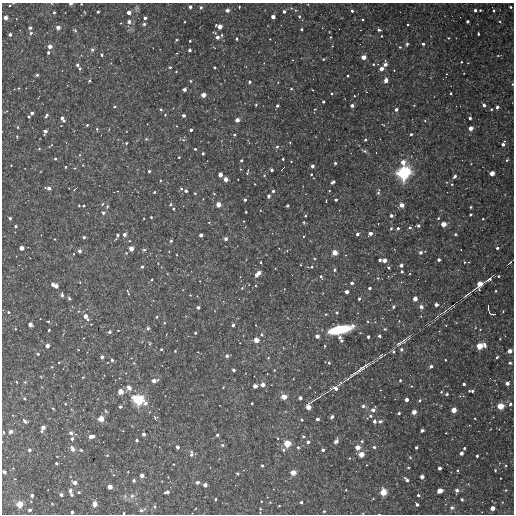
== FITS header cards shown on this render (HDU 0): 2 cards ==
NAXIS1  =                  512
NAXIS2  =                  512

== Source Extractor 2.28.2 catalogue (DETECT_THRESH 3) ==
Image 512 x 512 px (HDU 0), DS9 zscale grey, 1 PNG px = 1 image px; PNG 516 x 516 px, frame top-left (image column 1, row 512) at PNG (2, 3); no overlay
Background 2760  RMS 170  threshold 502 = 3 sigma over >= 5 px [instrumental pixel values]
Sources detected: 453; all 453 listed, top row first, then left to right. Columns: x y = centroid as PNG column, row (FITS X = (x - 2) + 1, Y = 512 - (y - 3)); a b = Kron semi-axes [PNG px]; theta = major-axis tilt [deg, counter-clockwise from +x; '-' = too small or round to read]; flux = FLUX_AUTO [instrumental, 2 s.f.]
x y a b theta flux
71 4 5 3 - 28000
81 4 3 3 - 11000
190 7 4 4 - 24000
201 7 5 4 - 24000
239 7 3 2 - 11000
511 7 3 3 - 21000
136 8 8 6 88 26000
227 10 4 3 - 49000
475 10 3 3 - 33000
480 10 3 3 - 14000
352 11 4 3 - 22000
493 11 3 3 - 18000
54 12 3 3 - 19000
98 12 3 3 - 20000
129 12 4 4 - 59000
284 12 3 3 - 31000
299 16 4 3 - 20000
6 17 4 3 - 63000
273 17 4 4 - 60000
145 18 3 3 - 34000
362 19 3 2 - 10000
467 21 3 3 - 35000
129 22 5 5 - 53000
500 22 4 3 - 11000
144 24 4 3 - 26000
408 25 2 2 - 10000
219 26 5 4 - 87000
58 27 4 4 - 59000
30 28 3 3 - 28000
301 29 3 3 - 16000
379 30 4 3 - 26000
75 31 6 4 -57 20000
31 33 3 3 - 25000
214 33 5 2 - 10000
478 34 3 3 - 18000
10 35 3 3 - 34000
222 35 4 3 - 14000
381 36 2 2 - 8600
217 37 4 3 - 45000
331 37 4 2 - 9200
448 38 3 3 - 10000
237 39 4 4 - 14000
270 39 2 2 - 5900
177 40 3 2 - 11000
190 41 3 2 - 18000
407 44 5 4 - 23000
423 44 3 3 - 27000
50 46 4 4 - 60000
332 46 2 2 - 6500
400 47 3 3 - 15000
92 50 5 5 - 27000
189 50 3 3 - 34000
48 53 3 3 - 24000
102 55 4 4 - 17000
498 56 5 3 - 9600
363 57 4 4 - 80000
323 59 3 2 - 13000
293 60 3 2 - 6500
461 62 3 3 - 11000
373 64 3 3 - 14000
385 64 7 4 84 45000
77 65 3 3 - 31000
170 67 3 3 - 20000
215 67 3 3 - 15000
80 68 4 3 - 20000
381 69 4 4 - 60000
176 72 3 3 - 9000
37 75 3 3 - 19000
347 76 3 3 - 14000
386 80 5 4 - 52000
89 81 3 3 - 18000
190 81 4 3 - 13000
249 82 3 3 - 32000
513 84 4 3 - 11000
19 88 4 3 - 8500
184 89 3 3 - 44000
291 89 3 3 - 16000
313 90 2 2 - 6400
332 93 3 3 - 13000
451 93 3 3 - 17000
203 95 4 4 - 88000
354 96 3 2 - 7200
323 102 3 3 - 23000
256 105 3 3 - 14000
352 105 3 3 - 37000
484 105 5 4 - 33000
277 106 3 3 - 22000
114 107 3 3 - 20000
497 107 4 4 - 40000
315 109 4 3 - 8100
396 109 4 4 - 34000
161 110 4 3 - 16000
32 113 4 3 - 33000
47 115 5 3 - 29000
165 115 3 3 - 14000
183 115 3 3 - 42000
29 117 3 3 - 19000
62 118 3 3 - 39000
470 118 3 3 - 32000
237 120 4 4 - 74000
64 121 3 3 - 20000
425 121 4 3 - 9400
87 125 3 3 - 16000
18 127 4 3 - 10000
471 128 4 4 - 69000
97 129 4 4 - 15000
191 130 3 3 - 31000
45 131 4 3 - 53000
411 134 3 3 - 20000
234 135 3 3 - 16000
17 136 4 3 - 11000
146 139 3 3 - 16000
365 140 4 3 - 17000
126 143 3 3 - 16000
503 144 6 3 66 45000
51 145 7 2 40 12000
277 147 6 5 - 16000
39 149 4 4 - 11000
195 149 3 3 - 18000
364 151 8 4 -24 20000
203 153 3 3 - 20000
79 155 4 3 - 12000
179 157 3 3 - 12000
55 159 3 3 - 17000
283 159 3 3 - 18000
241 160 3 3 - 17000
507 160 3 3 - 15000
291 162 2 2 - 7700
403 162 5 5 - 87000
335 163 3 3 - 25000
11 165 2 2 - 8000
83 165 3 3 - 7400
312 166 3 3 - 43000
65 167 3 3 - 18000
282 169 5 2 - 10000
248 170 3 2 - 8300
271 170 3 3 - 34000
149 171 3 3 - 19000
247 173 3 3 - 11000
404 173 14 12 46 640000
492 173 4 4 - 87000
220 174 4 4 - 66000
311 174 3 3 - 13000
264 175 4 3 - 10000
455 176 4 3 - 33000
226 179 4 4 - 69000
160 180 3 3 - 10000
333 182 5 3 - 45000
255 184 2 2 - 7800
452 184 3 3 - 14000
48 188 5 3 - 54000
181 188 4 4 - 17000
75 189 5 2 - 8100
186 191 3 3 - 32000
273 191 3 3 - 26000
329 191 2 2 - 8200
154 192 3 3 - 19000
378 192 9 4 77 28000
195 193 3 3 - 12000
214 194 3 3 - 10000
269 196 4 3 - 28000
203 199 2 2 - 6100
245 200 3 3 - 26000
336 200 3 3 - 23000
326 201 4 2 - 9700
102 204 5 4 - 13000
171 204 4 3 - 18000
79 205 3 2 - 11000
218 205 4 4 - 91000
287 205 3 3 - 18000
401 205 5 5 - 78000
84 206 3 3 - 15000
471 207 3 3 - 13000
173 209 3 3 - 14000
246 212 3 3 - 13000
103 213 4 4 - 30000
391 215 4 3 - 39000
470 215 3 3 - 18000
305 216 3 3 - 10000
151 217 3 3 - 15000
10 218 3 3 - 22000
438 218 3 3 - 16000
483 219 3 2 - 11000
209 222 4 3 - 10000
304 222 3 3 - 16000
378 224 3 2 - 11000
444 224 4 4 - 95000
15 226 3 3 - 20000
418 226 4 4 - 28000
410 227 5 4 - 22000
391 228 5 4 - 19000
398 228 4 4 - 28000
370 233 4 4 - 58000
357 234 4 3 - 38000
455 234 3 3 - 21000
118 235 4 3 - 25000
125 235 3 3 - 50000
201 235 4 3 - 47000
84 237 3 3 - 27000
55 239 3 2 - 9200
226 239 3 3 - 43000
171 241 3 3 - 20000
21 248 4 4 - 68000
131 248 4 4 - 86000
497 248 3 3 - 26000
144 250 5 4 - 19000
79 251 4 3 - 38000
334 252 5 5 - 100000
421 252 4 4 - 38000
126 253 4 4 - 12000
74 254 2 2 - 9700
380 260 3 3 - 36000
384 260 4 4 - 61000
439 260 3 3 - 34000
261 262 4 2 - 9900
464 262 4 3 - 11000
510 262 6 3 51 12000
401 265 4 3 - 47000
142 267 3 3 - 24000
312 267 4 3 - 15000
388 267 3 3 - 20000
275 268 3 2 - 7100
334 270 3 3 - 25000
402 272 3 3 - 19000
258 274 7 4 41 97000
321 276 5 4 - 26000
498 276 4 3 - 17000
378 278 5 4 - 15000
489 279 11 4 34 40000
152 280 3 3 - 14000
80 282 3 3 - 8600
352 283 3 3 - 40000
53 284 3 3 - 43000
480 284 7 5 44 120000
56 286 4 4 - 58000
242 288 4 4 - 14000
369 288 3 3 - 32000
284 289 3 2 - 6900
479 290 3 3 - 9500
496 291 3 3 - 12000
347 292 4 3 - 57000
128 294 4 4 - 13000
468 294 22 3 37 45000
62 295 4 3 - 27000
190 295 3 3 - 9900
69 299 4 3 - 23000
359 299 3 3 - 22000
415 299 4 4 - 72000
436 305 4 3 - 51000
198 307 3 3 - 39000
393 307 4 4 - 28000
421 307 4 4 - 57000
488 310 7 2 -79 20000
78 311 4 4 - 13000
445 311 8 4 54 20000
503 311 4 4 - 10000
8 312 4 3 - 17000
337 313 4 4 - 18000
326 314 4 3 - 11000
492 314 5 2 - 14000
85 317 7 4 -51 85000
157 317 4 3 - 12000
399 321 4 3 - 8400
48 322 3 3 - 12000
164 323 4 3 - 12000
30 324 4 4 - 51000
233 325 3 3 - 31000
256 325 3 2 - 6600
446 325 2 2 - 7100
148 328 5 4 - 21000
15 329 4 3 - 9200
340 329 21 7 13 600000
385 329 3 3 - 16000
49 330 3 3 - 23000
118 330 2 2 - 8600
109 332 4 3 - 28000
195 333 3 3 - 17000
262 334 5 4 - 19000
317 336 4 4 - 55000
379 336 3 3 - 32000
368 337 3 3 - 27000
340 339 7 3 -66 51000
500 339 2 2 - 6500
256 340 4 4 - 91000
149 343 6 4 -37 13000
399 343 22 5 33 61000
485 345 7 3 -70 35000
47 346 4 4 - 61000
324 346 3 3 - 12000
479 346 6 5 - 160000
161 349 3 3 - 19000
401 349 4 4 - 29000
175 351 3 3 - 14000
510 351 4 4 - 76000
198 352 2 2 - 5900
393 352 4 4 - 25000
38 354 3 3 - 20000
227 356 4 4 - 36000
381 356 13 5 35 34000
102 357 4 3 - 40000
497 357 4 3 - 23000
268 358 3 3 - 12000
112 360 3 3 - 26000
445 360 3 2 - 12000
59 362 4 3 - 7800
134 363 4 4 - 11000
329 363 3 3 - 17000
510 363 3 3 - 20000
431 366 4 3 - 37000
52 367 3 3 - 13000
362 368 26 6 32 100000
233 370 3 3 - 30000
274 370 3 2 - 10000
83 377 4 3 - 8600
119 378 2 2 - 6900
154 380 7 4 11 54000
400 380 3 3 - 20000
17 382 4 2 - 7900
25 382 3 3 - 15000
507 383 4 4 - 56000
464 384 3 3 - 32000
263 385 4 4 - 67000
255 386 4 3 - 61000
411 386 4 3 - 10000
129 387 8 7 - 65000
335 388 7 5 -9 59000
120 391 6 5 - 83000
471 391 6 3 1 35000
441 392 3 3 - 15000
447 394 3 3 - 24000
134 397 4 3 - 51000
284 397 5 4 - 110000
24 398 3 3 - 21000
300 398 3 3 - 37000
139 400 10 10 - 360000
407 400 3 3 - 56000
420 400 4 3 - 19000
145 403 5 5 - 52000
252 403 3 3 - 14000
65 404 4 3 - 12000
510 404 4 4 - 32000
363 406 4 4 - 30000
500 406 6 5 - 150000
120 407 3 3 - 30000
308 407 8 4 61 100000
53 408 3 2 - 14000
71 409 5 3 - 10000
373 410 7 4 54 46000
454 410 4 4 - 100000
106 411 5 4 - 15000
414 412 4 4 - 77000
399 413 3 3 - 24000
370 416 7 4 31 32000
332 417 4 3 - 27000
155 418 6 4 -55 27000
101 419 5 5 - 120000
317 419 3 3 - 40000
302 420 4 3 - 15000
25 421 5 3 - 26000
374 421 3 3 - 39000
380 421 4 4 - 28000
43 427 4 4 - 55000
422 430 4 3 - 44000
41 431 4 3 - 13000
3 432 3 3 - 10000
10 432 4 3 - 48000
71 433 6 5 - 28000
446 433 3 2 - 8300
144 434 3 3 - 40000
217 435 3 3 - 30000
303 436 3 3 - 15000
91 437 6 4 11 84000
278 438 3 2 - 11000
72 439 4 4 - 38000
137 440 3 3 - 27000
336 441 6 4 60 32000
362 441 4 4 - 18000
308 442 4 4 - 42000
287 443 6 6 - 170000
222 445 5 4 - 21000
177 447 3 3 - 42000
298 447 3 3 - 19000
357 447 5 5 - 85000
374 447 3 3 - 23000
416 447 3 3 - 26000
464 448 3 3 - 20000
72 449 9 5 -55 57000
29 450 3 3 - 28000
81 450 4 4 - 17000
283 450 4 4 - 21000
323 450 3 3 - 32000
461 453 4 3 - 51000
191 454 8 4 -89 35000
361 454 5 4 - 110000
107 455 4 3 - 9900
477 456 3 3 - 21000
410 457 4 4 - 12000
56 463 3 3 - 13000
174 464 3 2 - 9500
262 465 3 3 - 18000
366 465 3 2 - 7200
408 467 3 3 - 14000
439 468 3 3 - 49000
457 470 3 3 - 16000
495 470 3 3 - 15000
4 472 4 3 - 31000
128 472 3 2 - 7100
293 473 5 4 - 93000
238 474 3 3 - 17000
142 475 4 3 - 55000
422 477 4 4 - 58000
15 479 3 3 - 7300
134 480 4 3 - 19000
407 480 6 3 -49 38000
74 482 5 4 - 56000
197 482 4 3 - 37000
205 485 4 3 - 53000
110 487 4 4 - 82000
346 490 2 2 - 8000
457 490 5 5 - 35000
505 490 4 3 - 11000
70 491 5 3 - 40000
440 491 5 4 - 70000
78 492 3 3 - 17000
167 492 5 3 - 41000
383 492 6 5 - 170000
32 495 3 3 - 33000
61 495 4 3 - 27000
71 495 3 3 - 21000
418 495 3 3 - 22000
132 496 6 5 - 29000
215 499 3 3 - 22000
373 499 4 3 - 9100
462 499 3 3 - 24000
31 501 4 3 - 9000
301 502 3 3 - 24000
502 502 3 2 - 7500
52 503 5 3 - 9800
19 504 6 5 - 130000
95 504 5 4 - 60000
417 504 4 3 - 34000
279 506 2 2 - 10000
155 507 5 5 - 17000
452 507 6 5 - 31000
196 508 2 2 - 7600
492 508 4 4 - 77000
260 509 3 3 - 9200
30 510 3 3 - 37000
142 510 6 3 25 27000
324 511 3 3 - 17000
72 512 3 3 - 31000
124 513 3 3 - 14000
363 513 4 2 - 7300
At the frame edge (FLAGS 8, measured only in part): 8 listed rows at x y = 71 4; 81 4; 513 84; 3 432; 4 472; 72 512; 124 513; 363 513

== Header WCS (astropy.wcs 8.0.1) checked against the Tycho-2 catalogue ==
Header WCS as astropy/WCSLIB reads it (CRVAL/CRPIX/CD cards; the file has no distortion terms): RA---TAN/DEC--TAN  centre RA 23:32:50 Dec +14:53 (353.21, +14.89 deg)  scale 3.52 arcsec/px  FOV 30.0' x 30.0'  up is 0 deg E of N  parity normal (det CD < 0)
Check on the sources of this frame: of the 60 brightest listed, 5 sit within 5.3 arcsec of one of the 6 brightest Tycho-2 stars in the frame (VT <= 12.59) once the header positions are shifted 3.75 arcsec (3.01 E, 2.24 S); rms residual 2.59 arcsec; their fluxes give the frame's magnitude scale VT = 24.89 - 2.5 log10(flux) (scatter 0.40 mag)
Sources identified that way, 5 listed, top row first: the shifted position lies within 5.3 arcsec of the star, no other Tycho-2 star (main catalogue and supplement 1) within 10.6 arcsec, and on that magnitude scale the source's flux lands within +1.5 / -3 mag of the star's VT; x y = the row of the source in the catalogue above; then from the Tycho-2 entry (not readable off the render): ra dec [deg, ICRS J2000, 3 dp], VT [Tycho-2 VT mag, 2 dp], TYC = Tycho-2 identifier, HIP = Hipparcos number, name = IAU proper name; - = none
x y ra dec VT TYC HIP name
404 173 353.061 +14.969 9.57 1175-13-1 116167 -
139 400 353.330 +14.747 10.59 1175-475-1 - -
500 406 352.964 +14.741 11.95 1175-403-1 - -
287 443 353.180 +14.705 12.18 1175-349-1 - -
19 504 353.451 +14.646 12.59 1175-477-1 - -